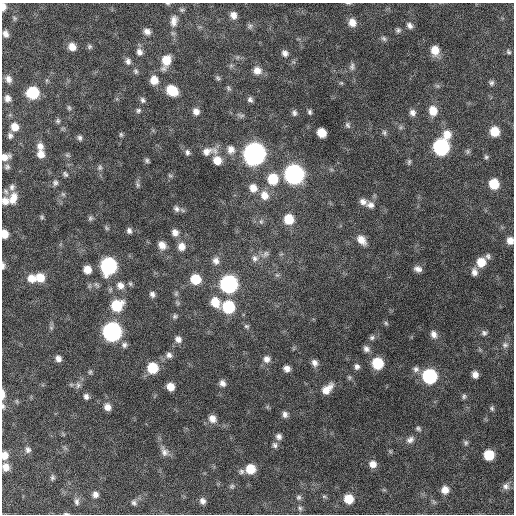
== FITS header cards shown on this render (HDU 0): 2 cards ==
NAXIS1  =                  512 / Axis length
NAXIS2  =                  512 / Axis length

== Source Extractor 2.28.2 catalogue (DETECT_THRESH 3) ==
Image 512 x 512 px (HDU 0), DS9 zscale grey, 1 PNG px = 1 image px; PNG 516 x 516 px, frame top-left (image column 1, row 512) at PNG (2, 3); no overlay
Background 657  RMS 20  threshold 59.5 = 3 sigma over >= 5 px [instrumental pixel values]
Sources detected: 185; all 185 listed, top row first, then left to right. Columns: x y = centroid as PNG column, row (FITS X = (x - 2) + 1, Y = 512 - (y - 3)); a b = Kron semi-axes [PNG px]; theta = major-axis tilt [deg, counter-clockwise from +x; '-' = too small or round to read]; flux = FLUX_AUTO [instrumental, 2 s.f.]
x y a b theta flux
3 7 7 4 -89 8200
182 10 7 5 1 2300
233 15 8 7 - 8200
14 18 7 4 -35 1900
174 21 16 10 83 11000
352 22 9 8 - 12000
409 25 9 7 -47 5000
250 26 8 6 88 3300
398 30 6 6 - 3100
147 31 8 7 - 7300
5 34 7 5 -70 6600
384 38 8 6 -38 3300
72 47 8 7 - 12000
90 47 6 6 - 2600
435 50 10 8 -82 18000
139 52 9 8 - 6900
508 52 7 6 - 2800
285 53 8 7 - 5900
128 61 9 7 -78 5500
166 61 14 9 72 24000
231 66 7 4 0 2200
352 66 10 6 82 4200
136 71 8 6 -68 3000
257 71 10 9 - 11000
218 78 7 5 -51 2600
8 79 9 7 -68 6800
154 80 9 8 - 15000
491 83 7 6 - 3300
228 88 8 5 -66 2500
172 90 9 8 - 39000
33 93 9 8 - 64000
7 98 8 7 - 6800
250 99 7 6 - 3900
143 100 8 6 -57 3600
69 108 7 5 -73 2500
138 110 7 6 - 3000
196 111 8 7 - 7900
433 111 11 9 -76 17000
309 112 6 5 - 2900
294 113 7 6 - 3900
412 113 7 7 - 6000
241 115 11 5 -19 3400
58 121 6 6 - 2600
348 125 9 6 -59 3500
15 127 9 8 - 14000
401 127 7 4 71 2300
495 131 8 8 - 24000
384 132 7 5 -75 2900
321 133 8 7 - 22000
447 134 12 10 -87 17000
121 135 6 5 - 2200
10 136 7 6 - 3800
80 138 7 6 - 3400
40 146 9 8 - 8300
441 147 10 9 - 240000
231 149 11 10 - 9900
207 151 15 10 14 13000
468 151 7 6 - 2800
187 152 8 6 -77 3900
41 154 9 8 - 10000
254 154 10 10 - 910000
67 155 7 5 -33 2500
5 157 10 7 19 9200
486 157 6 5 - 2600
147 160 6 6 - 2700
217 160 10 9 - 17000
409 162 9 5 75 2600
7 167 8 7 - 3500
100 167 9 6 71 3600
65 174 8 5 -51 2900
294 174 10 10 - 510000
170 176 6 4 -2 2000
273 179 11 10 - 38000
55 183 8 7 - 3900
494 184 8 8 - 33000
138 185 7 5 -73 2800
12 187 9 7 67 4500
253 188 10 9 - 13000
6 191 9 6 -51 3300
63 194 7 5 -43 2300
264 195 12 10 -69 15000
13 198 15 9 72 14000
5 201 9 8 - 9700
363 201 9 7 -27 6900
370 205 10 8 -8 7000
176 209 9 7 -55 4700
42 217 6 5 - 1900
90 218 7 6 - 2800
289 219 9 9 - 30000
261 221 7 5 69 3100
107 228 7 4 -49 2100
129 231 6 5 - 4200
175 232 8 7 - 7900
4 234 7 5 -82 15000
361 240 12 8 -50 14000
510 241 7 7 - 9900
162 245 9 7 -54 11000
181 246 10 9 - 11000
265 254 12 8 32 6200
488 256 8 7 - 3800
255 258 10 9 - 7500
216 261 10 9 - 8100
481 262 9 8 - 22000
3 266 8 4 -89 3800
109 266 10 9 - 250000
87 269 7 6 - 14000
418 269 9 6 -18 6500
474 272 9 7 -83 7000
277 275 6 5 - 2500
40 277 9 8 - 19000
31 278 10 9 - 13000
195 279 9 8 - 33000
130 284 7 5 -68 2200
229 284 10 9 - 330000
120 285 10 9 - 9300
176 293 7 5 70 2800
152 294 7 6 - 4600
215 302 12 9 -58 22000
117 305 11 10 - 45000
228 307 9 9 - 75000
175 316 7 6 - 2900
386 323 6 5 - 2200
246 326 7 6 - 2900
51 328 6 6 - 2400
112 332 10 9 - 440000
484 333 7 7 - 3800
434 334 9 7 -69 7200
372 337 7 6 - 3600
178 339 8 7 - 7000
124 345 8 7 - 4400
505 345 8 8 - 4900
366 349 8 7 - 5900
169 355 8 8 - 5600
58 358 7 6 - 5900
267 359 9 9 - 8000
314 363 9 7 -64 6600
377 363 9 8 - 52000
357 366 7 7 - 4600
152 368 9 8 - 42000
287 369 6 6 - 7300
416 369 9 8 - 5300
90 372 6 5 - 2300
475 375 6 6 - 8100
430 376 9 9 - 150000
349 377 7 5 84 2300
222 383 8 7 - 6200
78 385 9 7 89 4900
170 387 7 6 - 14000
327 389 14 8 44 15000
3 394 11 4 -89 7300
86 396 7 6 - 4500
464 396 7 5 71 2600
17 401 6 4 -89 1700
3 406 8 5 -82 3100
107 407 8 7 - 8600
492 408 6 4 -51 2300
285 414 8 6 -78 5000
212 419 10 9 - 10000
418 429 7 5 -20 2700
279 436 8 7 - 4900
410 440 11 8 31 6100
466 443 7 6 - 2800
275 445 8 7 - 4000
28 450 8 7 - 4700
390 451 6 4 -19 1800
164 452 14 9 -63 8500
4 455 8 7 - 12000
489 455 8 7 - 39000
373 464 8 7 - 9200
6 467 8 7 - 11000
250 469 9 8 - 27000
241 471 7 7 - 3800
52 478 8 5 81 2900
232 486 8 6 13 2900
506 486 10 9 - 6400
445 490 8 8 - 12000
95 494 7 7 - 6000
324 496 7 5 -16 2200
299 497 7 6 - 3400
349 499 8 8 - 25000
77 501 10 7 -84 4700
202 501 8 6 -57 6000
134 503 8 7 - 3700
300 508 7 6 - 3500
66 514 8 3 -1 1800
At the frame edge (FLAGS 8, measured only in part): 13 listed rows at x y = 3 7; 174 21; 352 22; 5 157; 5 201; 4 234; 510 241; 3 266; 3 394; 3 406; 4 455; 6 467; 66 514